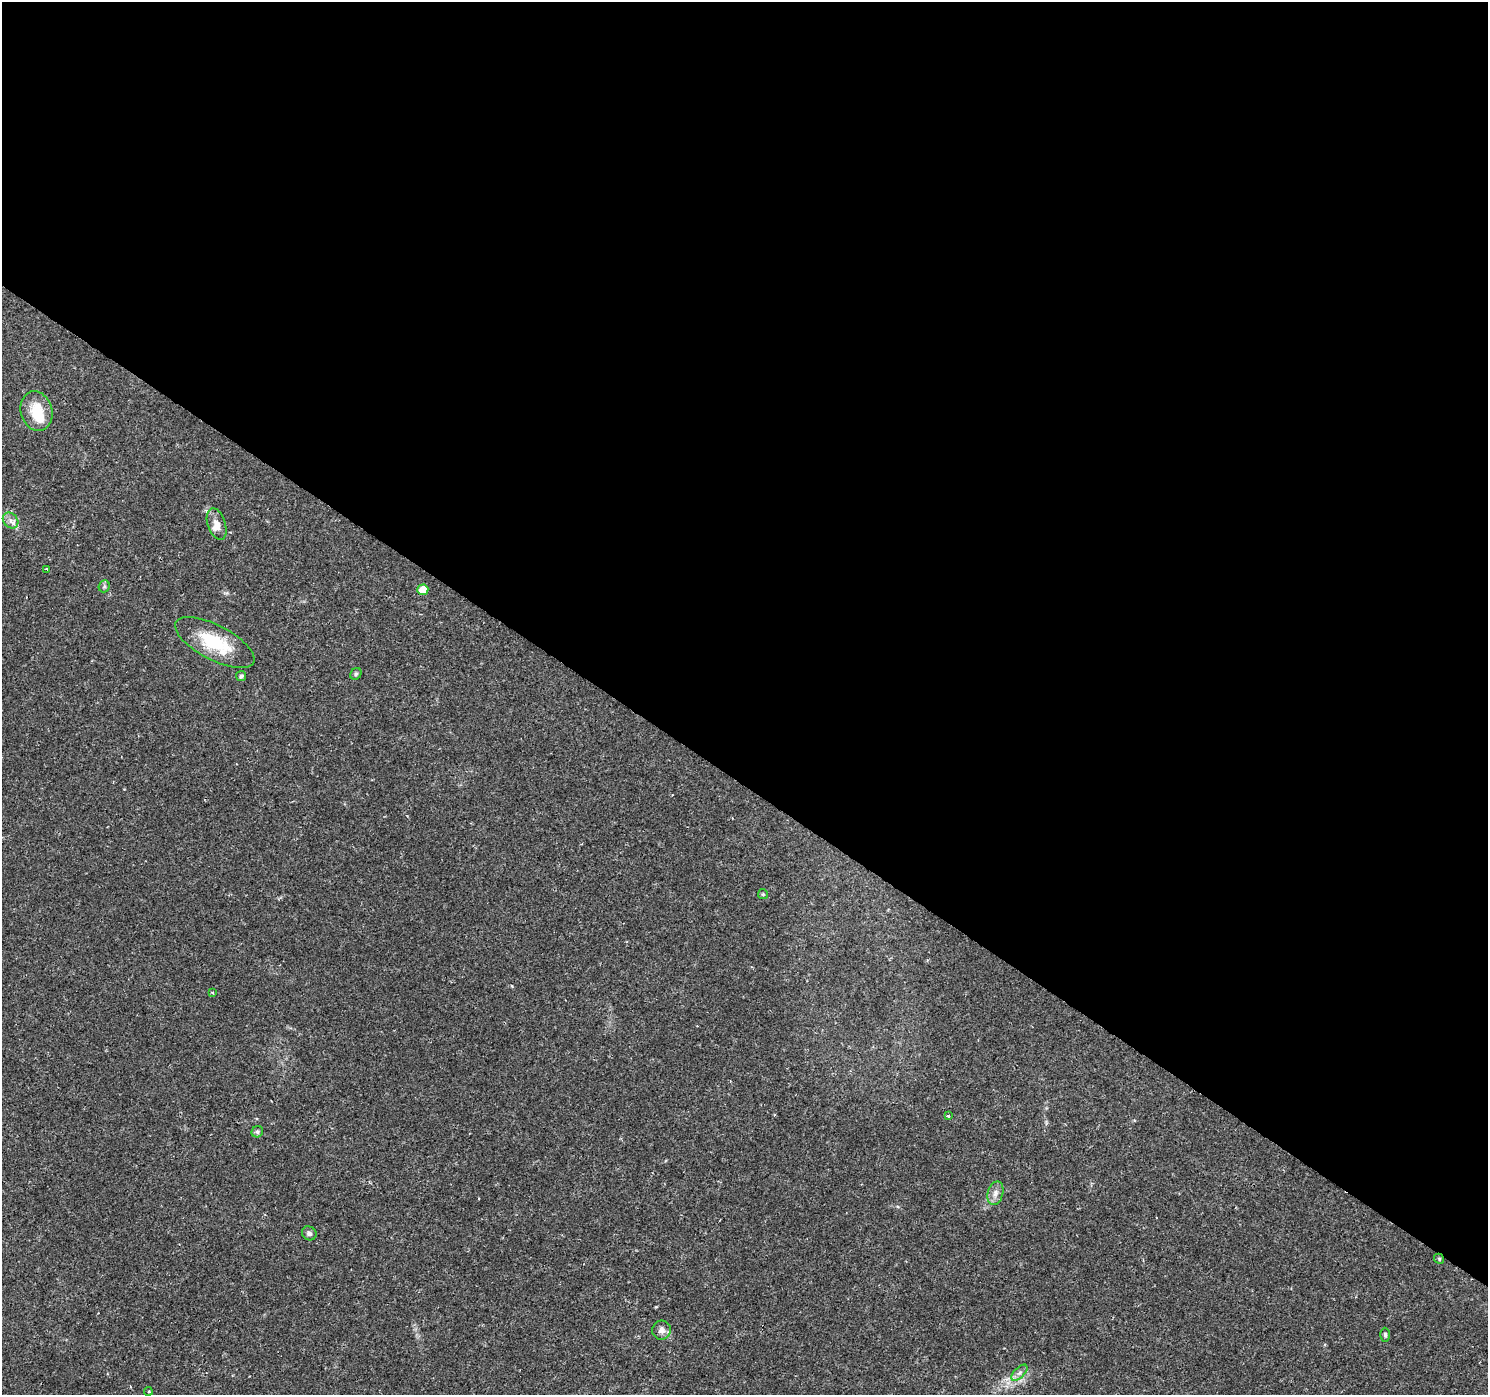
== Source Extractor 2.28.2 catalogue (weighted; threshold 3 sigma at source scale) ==
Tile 3 of 4 x 4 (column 3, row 1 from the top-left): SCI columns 2975-4460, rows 4359-5751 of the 5953 x 5998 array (HDU 1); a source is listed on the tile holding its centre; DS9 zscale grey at full resolution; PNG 1490 x 1397 px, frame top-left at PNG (2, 2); each listed source drawn as its Kron ellipse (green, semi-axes under 4 px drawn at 4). Shown black and unused: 56% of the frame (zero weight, under 2 of 3 exposures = <1% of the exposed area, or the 3 px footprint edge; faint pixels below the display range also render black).
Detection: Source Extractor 2.28.2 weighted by HDU 2 'WHT'; one run over the whole footprint, this tile lists its part. Background 0.0415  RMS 0.0033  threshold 0.015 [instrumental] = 3 sigma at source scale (4.5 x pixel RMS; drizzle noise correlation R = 1.50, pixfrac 1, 0.0396/0.0396 arcsec/px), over >= 5 px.
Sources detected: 22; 2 inside a brighter listed object's ellipse — not listed separately; the other 20 listed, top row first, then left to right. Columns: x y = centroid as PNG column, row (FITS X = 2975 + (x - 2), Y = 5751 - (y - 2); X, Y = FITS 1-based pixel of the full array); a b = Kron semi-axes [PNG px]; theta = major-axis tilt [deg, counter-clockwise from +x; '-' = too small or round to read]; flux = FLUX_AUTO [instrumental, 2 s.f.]
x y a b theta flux
37 411 20 15 -74 9.1
11 520 8 7 - 1.5
217 524 16 9 -71 2.7
47 569 3 3 - 1.8
104 586 6 5 - 0.61
423 590 5 5 - 5.8
215 642 44 17 -28 16
356 674 6 5 - 0.54
241 676 5 5 - 0.81
763 894 5 5 - 0.42
212 992 3 3 - 0.37
948 1116 3 3 - 0.71
257 1132 6 5 - 0.64
995 1193 12 7 75 1.9
309 1233 7 6 - 1
1439 1259 5 4 - 0.44
662 1330 9 9 - 1.7
1385 1335 7 4 -89 0.62
1019 1373 10 5 45 1.3
148 1391 4 3 - 0.38